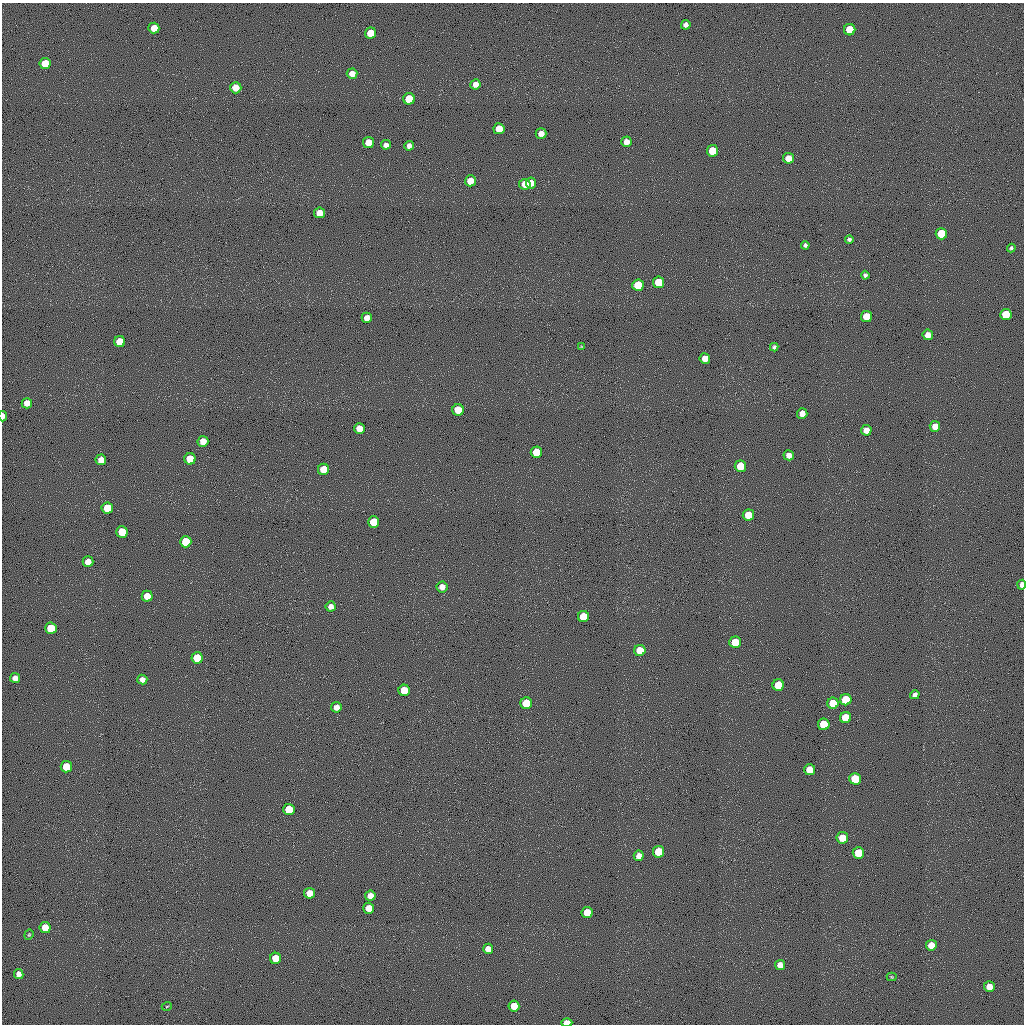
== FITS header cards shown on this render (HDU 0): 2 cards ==
NAXIS1  =                 1022 / length of data axis 1
NAXIS2  =                 1022 / length of data axis 2

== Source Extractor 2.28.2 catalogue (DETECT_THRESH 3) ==
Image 1022 x 1022 px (HDU 0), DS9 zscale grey, 1 PNG px = 1 image px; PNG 1026 x 1026 px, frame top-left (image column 1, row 1022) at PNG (2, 3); each listed source drawn as its Kron ellipse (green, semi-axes under 4 px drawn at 4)
Background 0.414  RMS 92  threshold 276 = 3 sigma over >= 5 px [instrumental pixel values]
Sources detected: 100; all 100 listed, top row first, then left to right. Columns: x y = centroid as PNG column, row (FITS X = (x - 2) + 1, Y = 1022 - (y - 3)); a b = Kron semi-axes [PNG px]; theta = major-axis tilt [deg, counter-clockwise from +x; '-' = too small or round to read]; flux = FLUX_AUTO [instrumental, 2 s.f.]
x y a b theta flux
686 25 5 4 - 25000
154 28 5 5 - 91000
850 30 5 5 - 190000
370 33 5 5 - 110000
45 63 5 5 - 120000
352 74 5 5 - 50000
475 84 5 5 - 36000
236 88 5 5 - 92000
409 99 6 5 - 160000
499 129 5 5 - 100000
541 133 5 5 - 41000
368 142 5 5 - 84000
626 142 5 5 - 41000
386 145 5 4 - 29000
409 146 5 4 - 31000
712 151 5 5 - 170000
788 158 5 5 - 66000
470 181 5 5 - 66000
531 183 5 5 - 66000
525 184 6 5 - 68000
319 213 5 5 - 80000
941 234 6 5 - 190000
849 239 4 3 - 14000
805 245 4 4 - 14000
1011 248 4 4 - 9900
865 275 4 4 - 14000
659 282 6 5 - 180000
638 285 6 5 - 160000
1006 314 6 5 - 180000
867 316 5 5 - 150000
367 318 5 5 - 46000
928 335 5 5 - 47000
120 342 5 5 - 140000
581 347 4 3 - 5000
774 347 4 4 - 14000
705 358 5 5 - 61000
27 403 5 5 - 49000
458 410 5 5 - 140000
802 413 5 5 - 46000
3 416 5 3 - 47000
935 426 5 5 - 56000
359 428 5 5 - 81000
866 430 5 5 - 52000
203 441 5 5 - 65000
536 452 6 5 - 170000
789 455 5 5 - 37000
190 459 5 5 - 130000
101 460 5 5 - 58000
740 466 6 5 - 160000
323 469 5 5 - 140000
107 508 6 5 - 160000
748 515 5 5 - 140000
374 522 5 5 - 180000
122 532 6 5 - 170000
186 542 6 5 - 190000
88 562 5 5 - 50000
1022 585 5 4 - 31000
442 587 5 5 - 38000
147 596 5 5 - 79000
331 606 5 5 - 33000
583 617 5 5 - 150000
51 628 6 5 - 190000
735 642 6 6 - 190000
640 650 5 5 - 140000
197 658 6 5 - 160000
15 678 5 5 - 43000
142 679 5 5 - 35000
778 685 6 5 - 160000
404 690 5 5 - 160000
915 695 5 4 - 23000
846 700 6 5 - 190000
526 703 6 6 - 200000
833 703 5 5 - 130000
336 707 5 5 - 42000
845 718 5 5 - 140000
824 724 6 5 - 180000
66 767 5 5 - 160000
810 770 5 5 - 120000
855 779 6 6 - 200000
289 809 6 5 - 180000
842 838 6 5 - 120000
659 852 6 5 - 190000
858 853 6 5 - 180000
639 856 5 5 - 35000
309 893 5 5 - 82000
370 896 5 5 - 53000
369 908 5 5 - 79000
587 913 5 5 - 140000
45 927 5 5 - 100000
29 935 5 4 - 6200
931 945 5 5 - 74000
488 949 5 5 - 57000
276 958 5 5 - 130000
780 965 5 5 - 53000
19 974 5 4 - 32000
892 977 5 4 - 6800
989 987 5 5 - 72000
167 1006 5 3 - 5500
514 1006 5 5 - 100000
567 1023 5 4 - 89000
At the frame edge (FLAGS 8, measured only in part): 3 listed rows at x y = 3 416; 1022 585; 567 1023